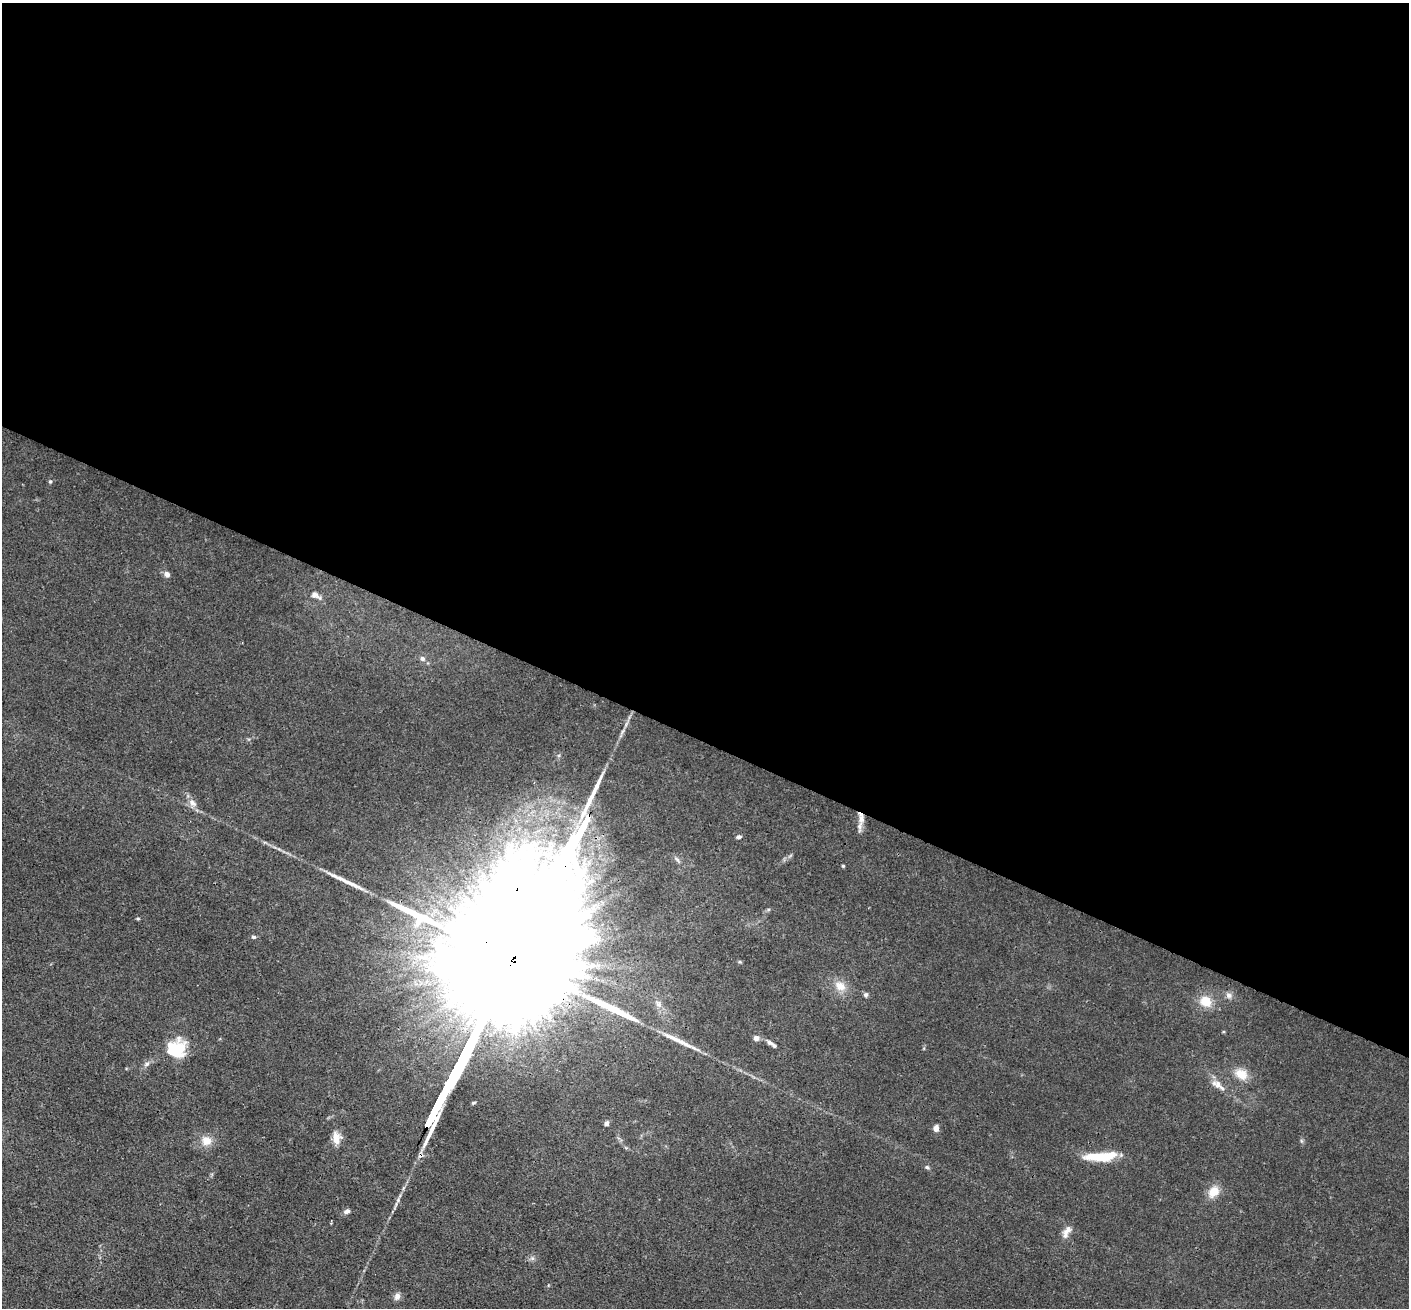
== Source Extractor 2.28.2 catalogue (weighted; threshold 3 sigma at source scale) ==
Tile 3 of 4 x 4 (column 3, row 1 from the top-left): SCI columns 2818-4224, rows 4199-5504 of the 5635 x 5648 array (HDU 1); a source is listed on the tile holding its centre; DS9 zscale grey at full resolution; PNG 1411 x 1310 px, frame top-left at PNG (2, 3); no overlay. Shown black and unused: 57% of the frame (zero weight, under 3 of 4 exposures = <1% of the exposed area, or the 3 px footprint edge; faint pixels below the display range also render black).
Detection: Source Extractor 2.28.2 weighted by HDU 2 'WHT'; one run over the whole footprint, this tile lists its part. Background 0.016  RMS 0.003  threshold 0.0135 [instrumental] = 3 sigma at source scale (4.5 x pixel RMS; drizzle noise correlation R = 1.50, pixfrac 1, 0.05/0.05 arcsec/px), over >= 5 px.
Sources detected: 40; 1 inside a brighter object's white glare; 4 long thin detections or spike segments (spike, bleed or trail) — not listed; the other 35 listed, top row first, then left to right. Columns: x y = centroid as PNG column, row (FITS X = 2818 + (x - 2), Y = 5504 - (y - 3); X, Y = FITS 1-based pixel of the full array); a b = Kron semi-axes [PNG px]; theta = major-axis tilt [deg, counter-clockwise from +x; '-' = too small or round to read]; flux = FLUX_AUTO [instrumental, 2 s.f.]
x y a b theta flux
50 482 5 4 - 0.41
167 574 7 6 - 1.4
315 595 11 8 -18 1.4
422 659 6 5 - 0.92
193 803 13 8 -39 2.1
861 819 14 8 -82 2.7
585 823 16 3 63 1000
739 837 6 5 - 0.73
677 859 9 5 -45 0.79
843 866 4 3 - 0.35
416 915 68 9 -26 19
138 919 5 3 - 0.32
254 937 6 5 - 0.53
840 986 16 12 -33 3.7
866 995 6 5 - 0.7
1229 995 9 7 -46 1.2
1206 1001 11 10 - 5.6
658 1004 10 7 -52 1.5
756 1038 6 6 - 1.4
771 1043 15 5 -34 1.4
176 1049 22 18 16 13
147 1064 8 5 28 0.92
1241 1074 16 12 -28 4.3
1218 1084 11 9 -63 2.1
606 1123 6 5 - 0.76
936 1128 6 5 - 1.9
336 1138 16 10 -80 3
206 1141 12 11 - 3.4
1101 1157 33 8 3 11
927 1167 6 5 - 0.55
1214 1192 13 10 52 4.4
347 1211 8 5 18 1.2
331 1223 5 2 - 0.28
1067 1231 18 8 60 2.3
397 1296 10 7 62 1.3
Overlapping masked pixels (flux is a lower limit): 3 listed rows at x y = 861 819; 585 823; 416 915